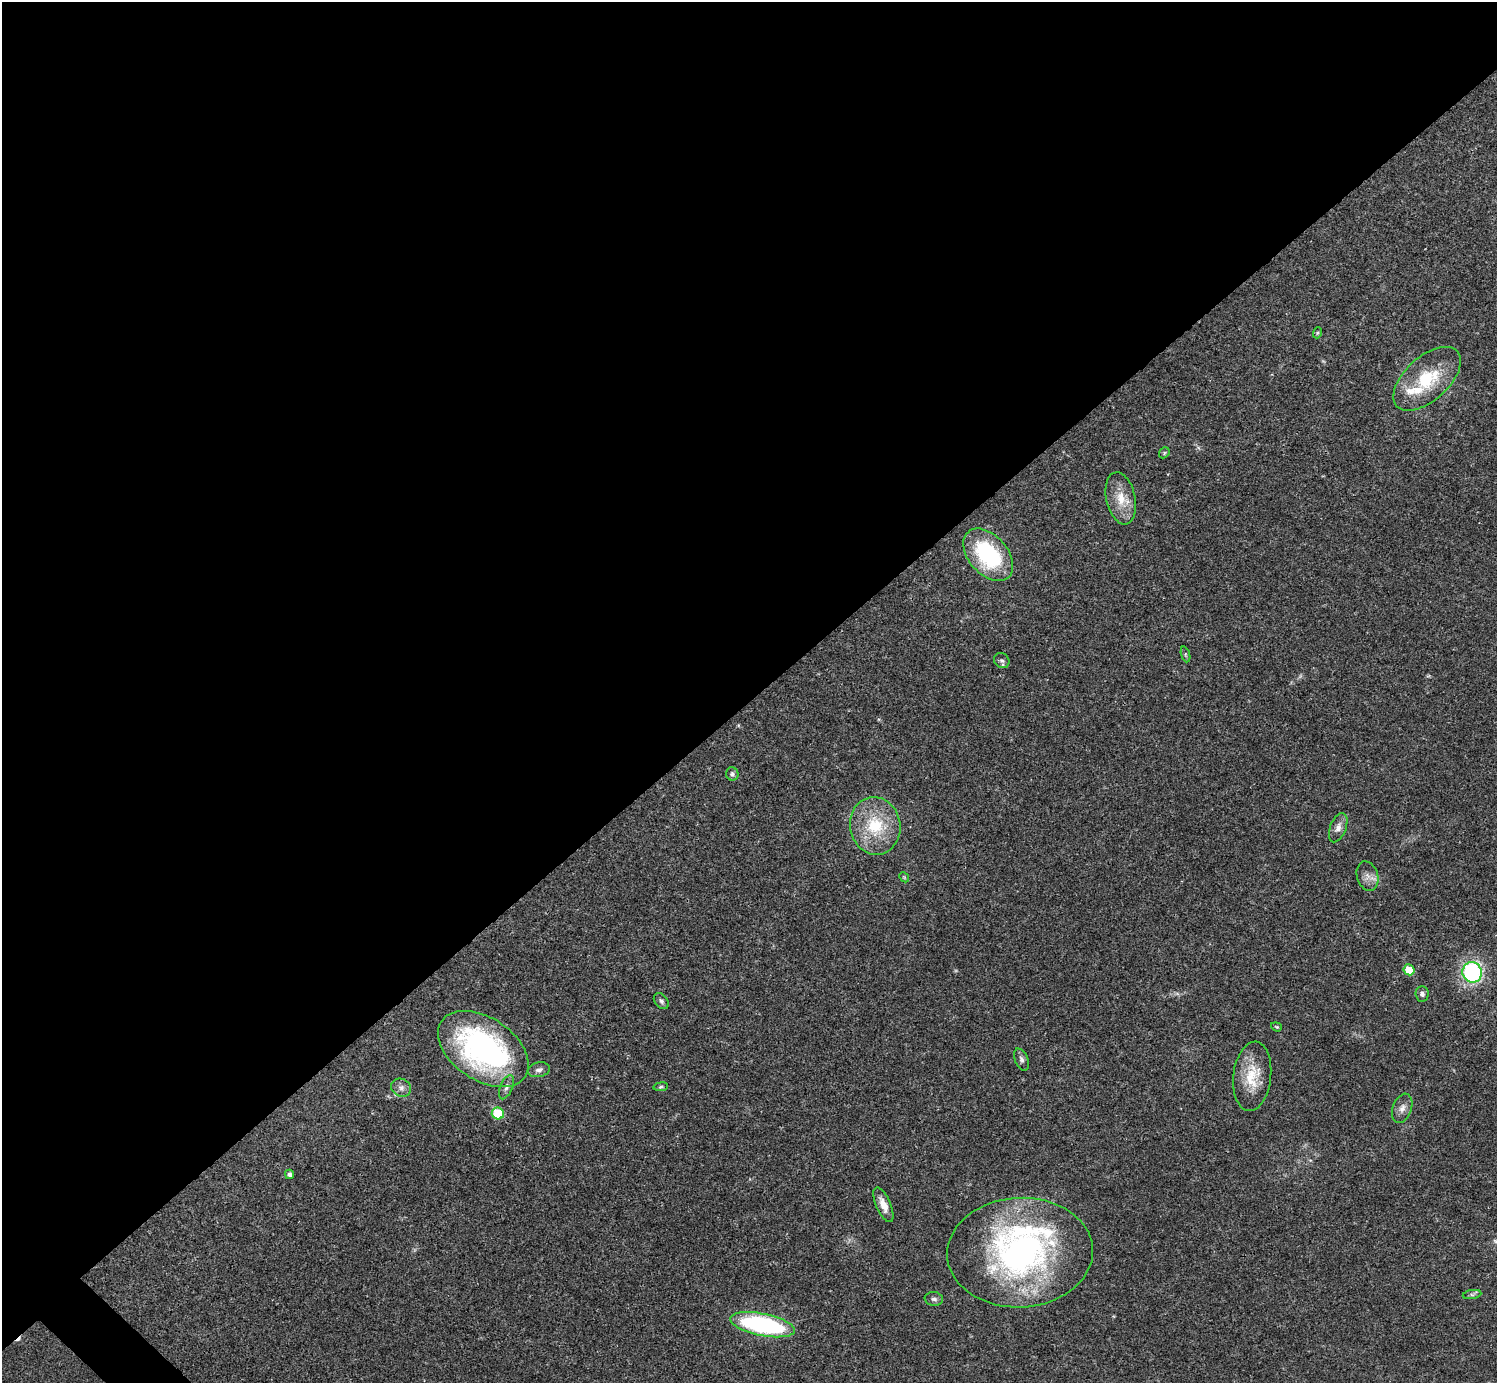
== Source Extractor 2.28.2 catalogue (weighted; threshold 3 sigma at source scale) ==
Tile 2 of 4 x 4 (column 2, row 1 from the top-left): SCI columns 1495-2989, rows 4302-5682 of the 5981 x 5981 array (HDU 1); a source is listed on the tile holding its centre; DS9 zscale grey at full resolution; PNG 1499 x 1385 px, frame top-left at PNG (2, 2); each listed source drawn as its Kron ellipse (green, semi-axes under 4 px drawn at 4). Shown black and unused: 51% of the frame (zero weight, under 3 of 4 exposures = <1% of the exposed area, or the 3 px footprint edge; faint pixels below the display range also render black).
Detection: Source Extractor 2.28.2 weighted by HDU 2 'WHT'; one run over the whole footprint, this tile lists its part. Background 0.0211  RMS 0.0023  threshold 0.0102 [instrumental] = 3 sigma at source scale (4.5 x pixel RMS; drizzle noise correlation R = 1.50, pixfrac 1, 0.05/0.05 arcsec/px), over >= 5 px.
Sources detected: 36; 1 cosmic-ray / hot-pixel residue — neither listed nor drawn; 3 inside a brighter listed object's ellipse — not listed separately; the other 32 listed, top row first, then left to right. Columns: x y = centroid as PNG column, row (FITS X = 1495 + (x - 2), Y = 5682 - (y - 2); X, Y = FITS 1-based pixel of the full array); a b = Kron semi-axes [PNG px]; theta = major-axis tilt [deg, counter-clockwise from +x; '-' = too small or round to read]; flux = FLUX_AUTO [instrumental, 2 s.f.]
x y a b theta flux
1317 333 6 3 71 0.29
1427 379 41 22 42 12
1164 453 6 4 49 0.34
1121 498 26 14 -77 4.9
988 555 30 19 -48 23
1185 654 8 3 -72 0.35
1002 661 8 7 - 0.67
732 774 7 6 - 0.57
875 826 29 25 -79 12
1338 828 15 8 68 1.6
1367 876 15 10 -73 1.8
904 877 5 4 - 0.28
1409 970 5 5 - 4.4
1472 972 10 9 - 27
1422 994 7 6 - 0.69
661 1001 9 6 -49 0.63
1276 1027 5 4 - 0.29
483 1049 50 31 -34 58
1022 1060 12 6 -67 0.78
539 1070 11 7 10 1.1
1252 1076 35 19 84 7
506 1087 13 6 68 0.94
661 1087 7 3 8 0.36
401 1088 10 8 -31 1.2
1402 1108 15 9 69 1.5
498 1113 6 6 - 8.8
289 1174 5 4 - 0.73
883 1205 19 7 -67 2.4
1020 1253 73 55 3 73
1472 1295 9 4 8 0.51
934 1299 9 7 -7 0.77
762 1325 33 11 -11 36